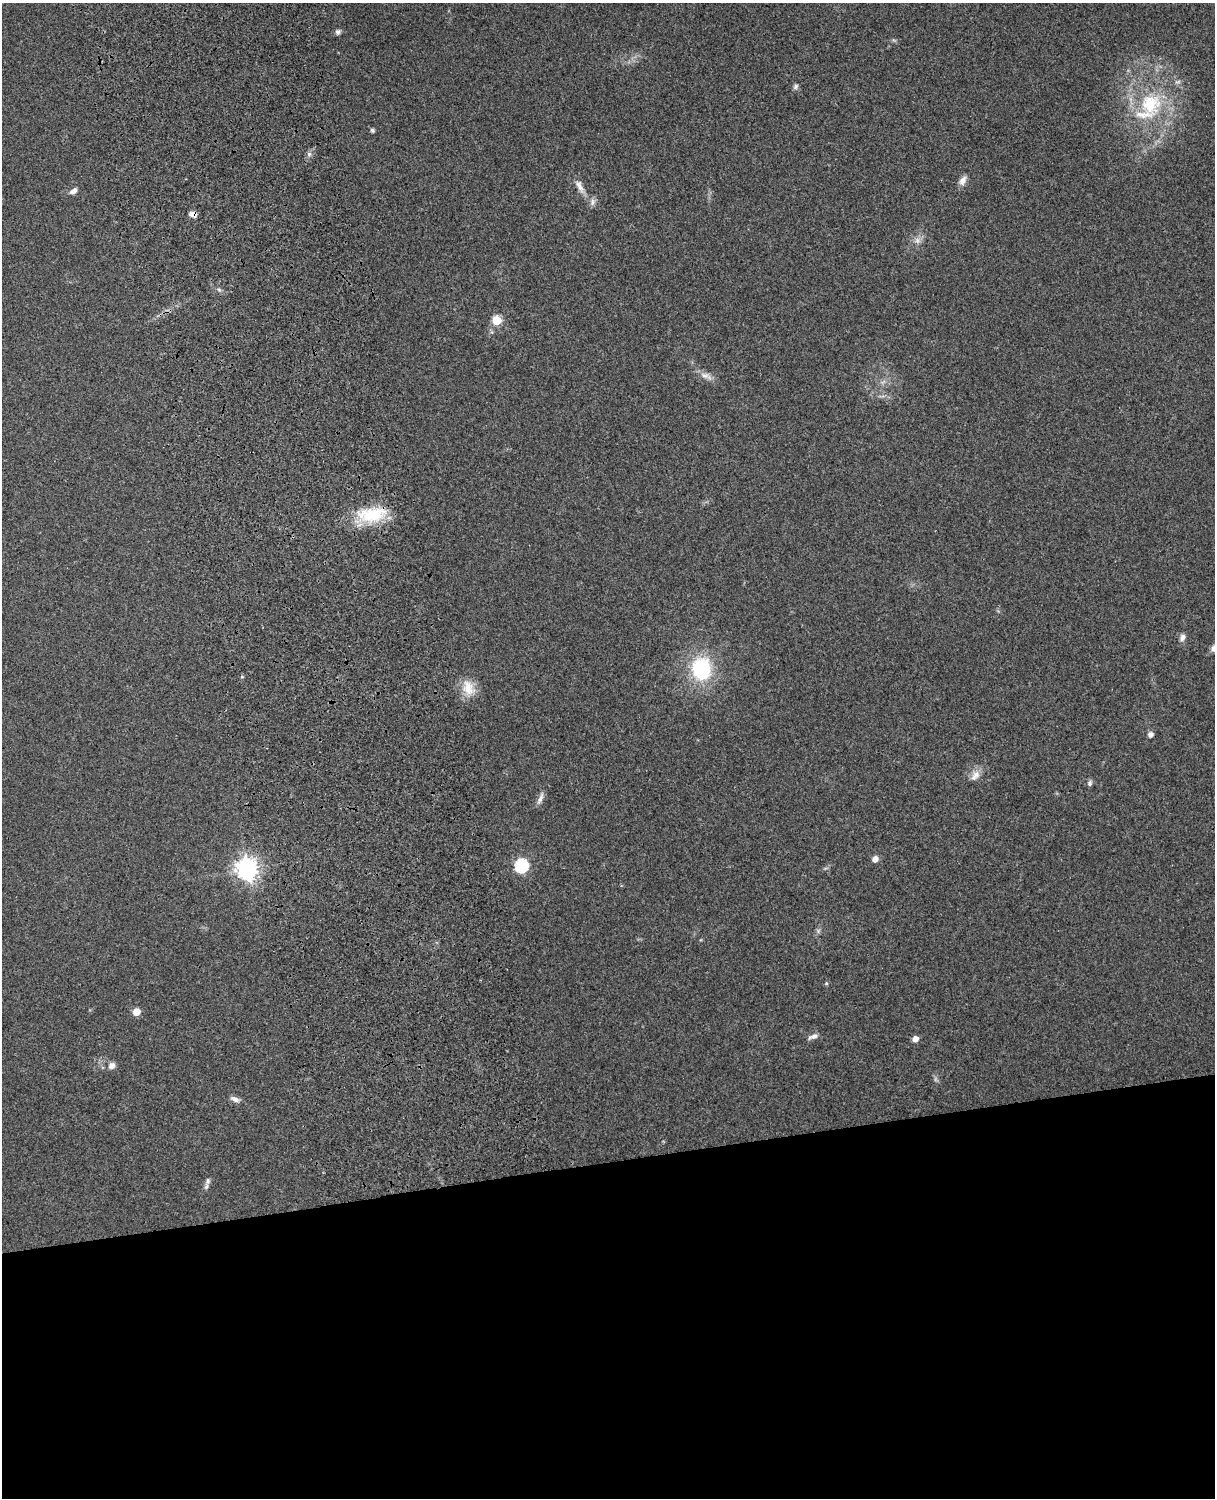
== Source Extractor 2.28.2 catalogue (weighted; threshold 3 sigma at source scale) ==
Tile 11 of 4 x 3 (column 3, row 3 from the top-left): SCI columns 2543-3755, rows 164-1659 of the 5088 x 4927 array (HDU 1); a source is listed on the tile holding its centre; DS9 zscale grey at full resolution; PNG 1217 x 1500 px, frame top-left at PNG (2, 3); no overlay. Shown black and unused: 23% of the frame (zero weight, under 3 of 4 exposures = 6% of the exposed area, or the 3 px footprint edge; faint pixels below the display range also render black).
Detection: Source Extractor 2.28.2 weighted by HDU 2 'WHT'; one run over the whole footprint, this tile lists its part. Background 0.265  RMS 0.0089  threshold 0.0403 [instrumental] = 3 sigma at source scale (4.5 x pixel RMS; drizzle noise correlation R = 1.50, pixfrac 1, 0.05/0.05 arcsec/px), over >= 5 px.
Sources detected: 33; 1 inside a brighter listed object's ellipse — not listed separately; the other 32 listed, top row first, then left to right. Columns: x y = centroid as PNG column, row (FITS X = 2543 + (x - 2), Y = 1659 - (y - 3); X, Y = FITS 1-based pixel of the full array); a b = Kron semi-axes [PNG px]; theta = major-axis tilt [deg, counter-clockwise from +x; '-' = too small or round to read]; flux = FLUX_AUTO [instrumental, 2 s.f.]
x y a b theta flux
338 32 7 6 - 2.2
1178 82 9 4 13 1.9
796 86 8 6 49 2.2
1150 104 33 31 48 63
372 130 5 4 - 1.6
309 154 6 6 - 2.4
963 181 12 8 63 5.4
579 186 21 7 -62 7
73 191 9 6 29 4.2
592 202 10 7 67 3.4
193 214 8 6 -11 5.6
917 240 9 8 - 4.5
496 320 5 5 - 39
706 376 19 7 -22 6.3
371 515 41 18 7 42
1183 637 9 7 68 3.6
701 669 24 20 -89 65
468 688 23 16 -66 15
1150 734 6 6 - 3.8
976 774 12 10 -53 7
1090 783 8 6 78 2.4
540 798 18 5 65 4.2
875 859 7 6 - 4.9
521 866 6 6 - 120
247 869 8 7 - 620
826 983 5 5 - 1.1
136 1012 5 5 - 18
813 1036 13 6 19 4.2
915 1039 5 4 - 8
112 1066 8 7 - 4.2
235 1099 11 6 -24 4.1
208 1181 10 7 80 3.2
Overlapping masked pixels (flux is a lower limit): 1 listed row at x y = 193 214